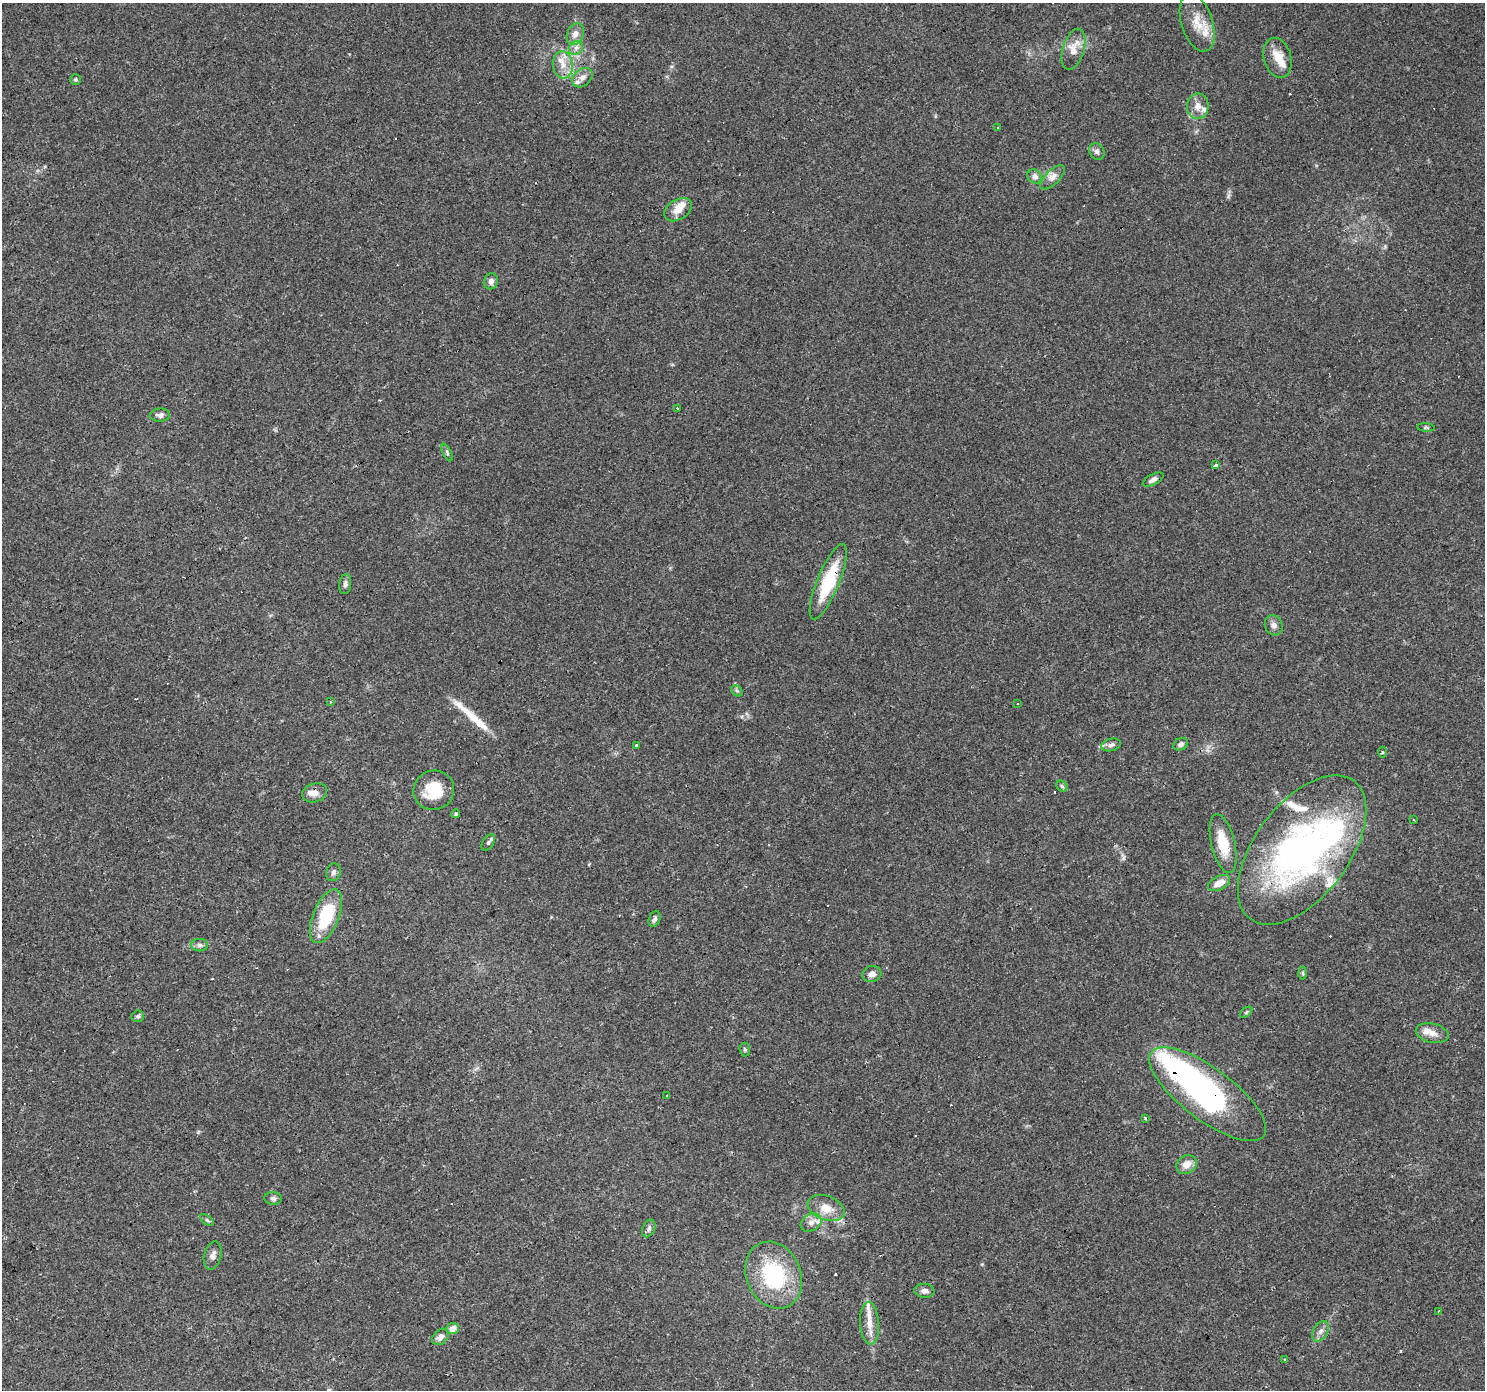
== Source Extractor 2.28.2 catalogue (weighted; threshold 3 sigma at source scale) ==
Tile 7 of 4 x 4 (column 3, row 2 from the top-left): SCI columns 2967-4449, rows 2962-4349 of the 5932 x 5858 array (HDU 1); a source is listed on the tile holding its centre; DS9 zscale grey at full resolution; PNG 1487 x 1392 px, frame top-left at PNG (2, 3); each listed source drawn as its Kron ellipse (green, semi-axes under 4 px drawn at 4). Shown black and unused: <1% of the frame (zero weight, under 3 of 4 exposures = <1% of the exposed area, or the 3 px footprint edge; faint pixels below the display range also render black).
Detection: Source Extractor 2.28.2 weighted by HDU 2 'WHT'; one run over the whole footprint, this tile lists its part. Background 0.0288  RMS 0.0033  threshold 0.0149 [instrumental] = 3 sigma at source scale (4.5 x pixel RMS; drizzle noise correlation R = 1.50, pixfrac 1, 0.0396/0.0396 arcsec/px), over >= 5 px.
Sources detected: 102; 2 inside a brighter object's white glare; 18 cosmic-ray / hot-pixel residue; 1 long thin detection or spike segment (spike, bleed or trail) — neither listed nor drawn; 13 inside a brighter listed object's ellipse — not listed separately; the other 68 listed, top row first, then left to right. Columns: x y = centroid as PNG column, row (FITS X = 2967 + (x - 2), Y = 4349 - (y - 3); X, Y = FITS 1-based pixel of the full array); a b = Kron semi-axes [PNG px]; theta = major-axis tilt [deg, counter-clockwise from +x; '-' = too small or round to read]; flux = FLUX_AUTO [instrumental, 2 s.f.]
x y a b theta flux
1197 23 30 15 -72 6.8
575 34 11 8 66 2.4
576 48 8 6 44 1.3
1073 49 21 10 73 5
1278 58 20 13 -73 5.8
563 65 14 10 -83 4.1
582 78 11 8 41 2
75 80 5 5 - 0.57
1198 106 13 11 -89 2.9
998 128 3 3 - 0.88
1097 151 9 7 -59 1.1
1035 176 8 6 -43 1.7
1053 177 16 7 44 2.2
678 210 15 10 31 4.3
491 281 8 7 - 1.4
678 408 4 3 - 2.8
160 415 10 6 2 1.3
1426 427 8 4 -5 0.54
447 453 9 4 -65 0.68
1216 465 3 3 - 83
1153 479 11 5 28 1.4
828 582 40 11 68 19
345 584 10 6 83 1.1
1274 625 10 8 -65 1.5
737 691 6 4 -42 0.55
331 702 3 3 - 0.71
1018 703 3 3 - 0.45
1181 744 7 6 - 1.1
1111 745 10 6 14 1.2
636 746 3 3 - 7.2
1382 752 5 3 - 0.33
1062 786 6 5 - 0.56
434 790 20 19 - 11
315 793 13 9 16 2.3
456 814 4 4 - 0.52
1414 819 3 3 - 0.4
488 842 9 5 56 0.77
1223 844 30 12 -77 9.9
1302 850 86 47 53 120
333 872 9 7 74 1.1
1219 883 12 7 28 3.7
326 916 28 13 68 18
654 919 8 5 68 0.97
200 945 8 6 -1 1
1303 973 6 4 -89 0.51
872 974 9 8 - 1.9
1246 1012 7 3 37 0.41
138 1016 6 5 - 0.63
1432 1033 17 9 -13 3
745 1049 7 5 -87 0.63
1208 1094 70 26 -37 78
667 1095 3 2 - 0.66
1145 1118 3 3 - 1
1187 1165 11 9 34 3.2
273 1198 9 6 -6 0.92
826 1208 19 12 -20 5
207 1220 8 4 -36 0.53
811 1222 11 8 30 2.1
649 1228 9 6 66 1
213 1255 14 8 75 1.8
774 1275 34 27 -66 29
924 1291 10 7 -5 1.7
1439 1311 3 2 - 0.47
870 1323 21 9 -86 4.2
452 1329 6 5 - 2.8
1320 1331 11 7 59 1.7
441 1337 9 7 42 1.8
1284 1360 3 2 - 0.27
Overlapping masked pixels (flux is a lower limit): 3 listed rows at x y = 828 582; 1302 850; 1208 1094